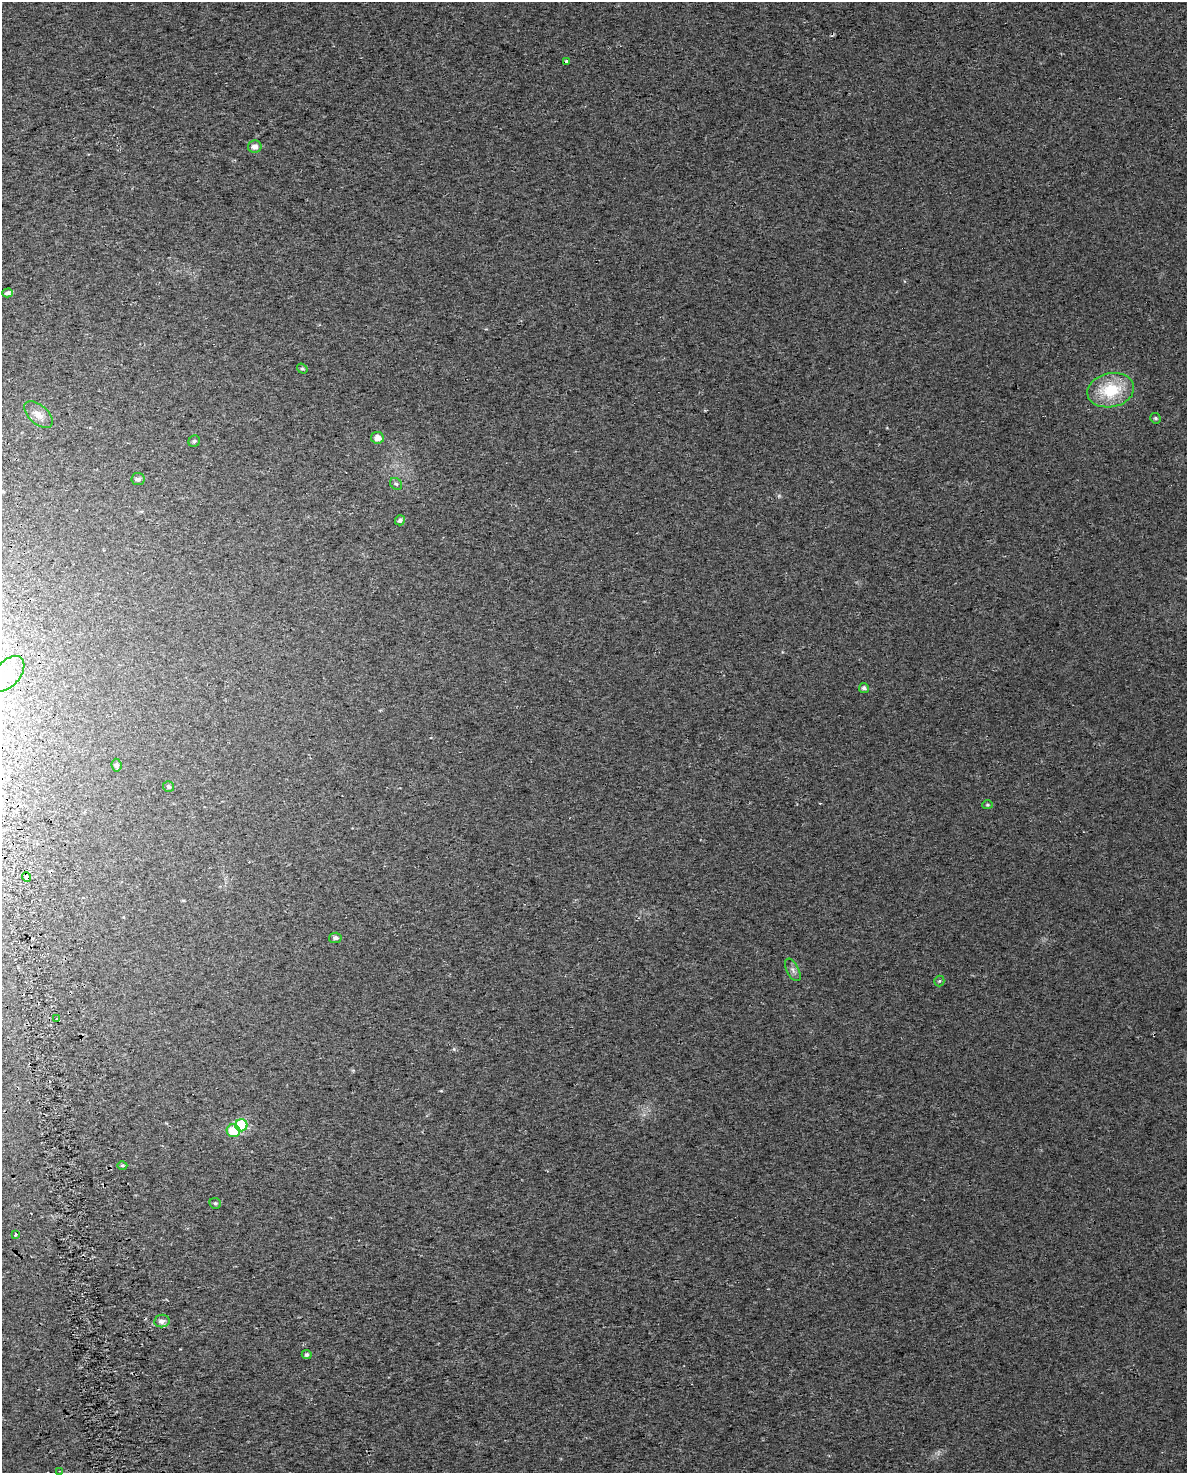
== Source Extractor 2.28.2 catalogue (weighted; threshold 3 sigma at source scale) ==
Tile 7 of 4 x 3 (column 3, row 2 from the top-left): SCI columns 2419-3603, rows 1583-3053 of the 4835 x 4593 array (HDU 1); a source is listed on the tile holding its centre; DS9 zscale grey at full resolution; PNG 1189 x 1475 px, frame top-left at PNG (2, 2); each listed source drawn as its Kron ellipse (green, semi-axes under 4 px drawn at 4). Shown black and unused: <1% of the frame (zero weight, under 2 of 3 exposures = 4% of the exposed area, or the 3 px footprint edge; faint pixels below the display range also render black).
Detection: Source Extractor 2.28.2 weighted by HDU 2 'WHT'; one run over the whole footprint, this tile lists its part. Background 0.0222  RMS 0.01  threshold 0.0457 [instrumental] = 3 sigma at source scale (4.5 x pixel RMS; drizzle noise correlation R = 1.50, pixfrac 1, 0.0396/0.0396 arcsec/px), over >= 5 px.
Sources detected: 30; all 30 listed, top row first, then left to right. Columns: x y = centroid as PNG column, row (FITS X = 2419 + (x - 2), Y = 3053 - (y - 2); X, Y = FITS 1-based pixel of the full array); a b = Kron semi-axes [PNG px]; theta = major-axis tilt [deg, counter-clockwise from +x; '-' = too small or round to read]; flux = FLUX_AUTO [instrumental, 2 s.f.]
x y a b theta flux
566 62 3 3 - 6.1
255 147 7 6 - 5.8
8 293 5 4 - 3.5
302 369 5 4 - 1.5
1111 390 23 17 11 44
38 415 17 9 -41 8.4
1155 418 5 5 - 1.8
377 438 6 6 - 7.4
194 441 6 5 - 2
138 479 6 6 - 3.5
396 484 6 5 - 2
400 520 5 5 - 3.1
8 674 21 12 48 21
864 688 5 5 - 2.7
116 765 6 5 - 2.4
169 787 5 5 - 1.8
988 805 5 4 - 1.2
27 877 5 3 - 18
335 938 6 5 - 3.2
793 970 12 6 -63 3.9
939 981 5 5 - 1.4
57 1019 3 3 - 1.5
241 1125 6 6 - 83
233 1131 6 6 - 28
122 1166 5 3 - 1.2
215 1203 6 5 - 1.8
15 1234 3 3 - 6
162 1321 8 6 7 4.5
307 1355 5 4 - 2.6
60 1471 3 2 - 1.2
Overlapping masked pixels (flux is a lower limit): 1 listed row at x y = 27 877